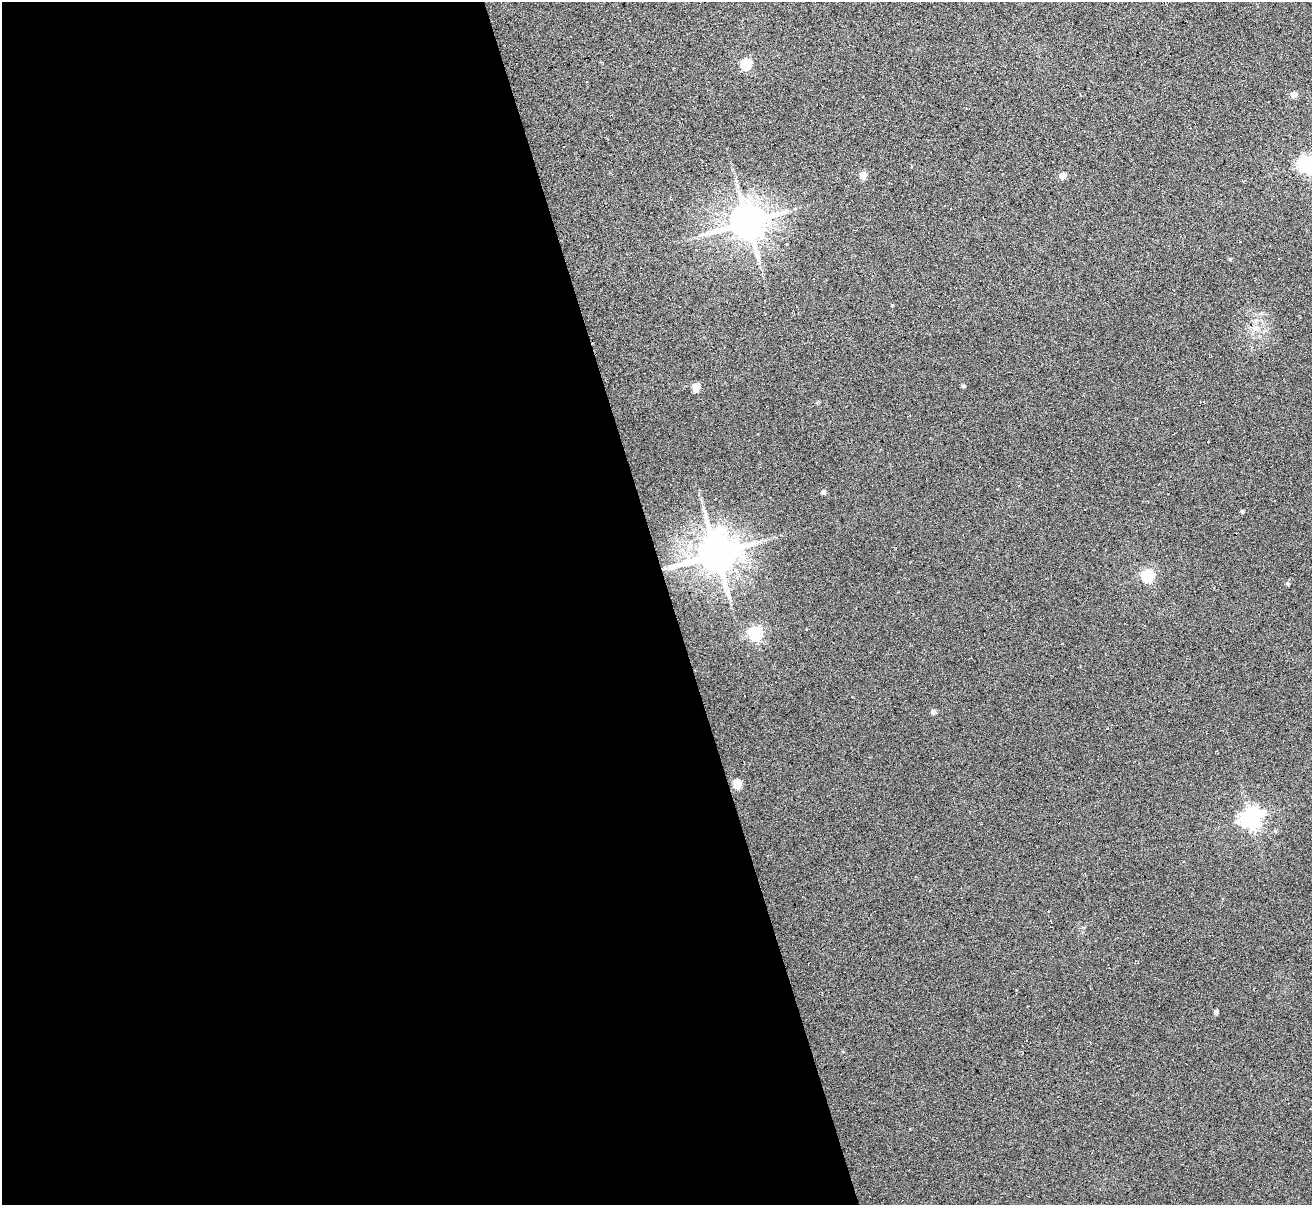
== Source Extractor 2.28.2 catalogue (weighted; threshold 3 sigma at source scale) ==
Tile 9 of 4 x 4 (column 1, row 3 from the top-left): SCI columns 56-1365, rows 1361-2563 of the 5294 x 5235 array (HDU 1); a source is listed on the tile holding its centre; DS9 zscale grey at full resolution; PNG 1314 x 1207 px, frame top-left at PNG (2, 2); no overlay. Shown black and unused: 51% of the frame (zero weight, under 3 of 6 exposures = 3% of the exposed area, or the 3 px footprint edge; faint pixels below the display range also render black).
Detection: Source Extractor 2.28.2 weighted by HDU 2 'WHT'; one run over the whole footprint, this tile lists its part. Background 0.105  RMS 0.051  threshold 0.207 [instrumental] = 3 sigma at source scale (4.09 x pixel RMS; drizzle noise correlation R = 1.36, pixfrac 0.8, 0.05/0.05 arcsec/px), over >= 5 px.
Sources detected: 28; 5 cosmic-ray / hot-pixel residue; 1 long thin detection or spike segment (spike, bleed or trail) — not listed; the other 22 listed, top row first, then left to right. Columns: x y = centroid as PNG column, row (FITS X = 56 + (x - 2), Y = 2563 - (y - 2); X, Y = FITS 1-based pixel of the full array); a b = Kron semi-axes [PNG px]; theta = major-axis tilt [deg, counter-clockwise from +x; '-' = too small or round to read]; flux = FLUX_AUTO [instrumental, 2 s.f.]
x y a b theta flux
746 64 6 5 - 390
1294 95 5 4 - 46
1306 164 6 6 - 1400
863 175 5 5 - 76
1062 176 5 4 - 61
748 222 10 10 - 12000
892 305 4 3 - 3.5
1255 328 11 8 -9 31
964 386 4 4 - 8.2
696 388 5 5 - 110
823 492 5 4 - 16
1242 512 6 3 -35 5.2
716 554 12 11 - 15000
1147 576 6 6 - 660
1287 584 4 4 - 8.8
755 634 6 6 - 990
933 712 4 4 - 21
737 784 5 5 - 150
1262 812 9 8 - 46
1251 818 7 7 - 2500
1275 831 5 4 - 5.6
1216 1012 4 4 - 20
Isophote crosses this tile's border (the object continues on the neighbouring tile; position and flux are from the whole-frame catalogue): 1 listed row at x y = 1306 164